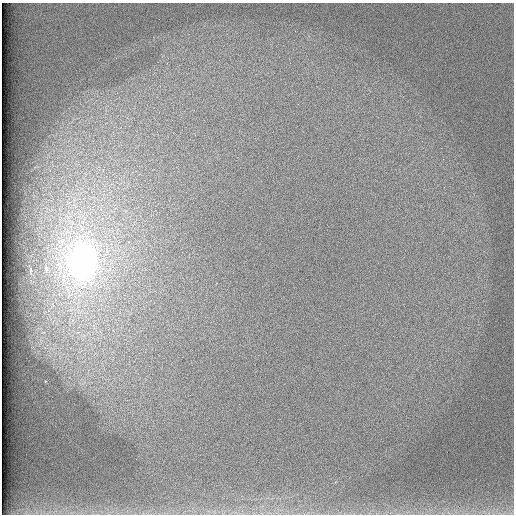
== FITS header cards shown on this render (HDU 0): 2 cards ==
NAXIS1  =                  512 /
NAXIS2  =                  512 /

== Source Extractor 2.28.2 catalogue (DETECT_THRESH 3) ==
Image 512 x 512 px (HDU 0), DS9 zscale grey, 1 PNG px = 1 image px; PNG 516 x 516 px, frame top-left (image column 1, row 512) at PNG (2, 3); no overlay
Background 98.2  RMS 2.8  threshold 8.27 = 3 sigma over >= 5 px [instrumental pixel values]
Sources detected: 3; all 3 listed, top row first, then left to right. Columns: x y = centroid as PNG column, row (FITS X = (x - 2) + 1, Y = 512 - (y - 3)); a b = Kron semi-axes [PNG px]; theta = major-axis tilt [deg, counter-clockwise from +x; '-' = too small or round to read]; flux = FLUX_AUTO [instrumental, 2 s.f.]
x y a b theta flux
82 261 31 24 85 82000
46 268 9 6 -88 660
30 270 4 2 - 210